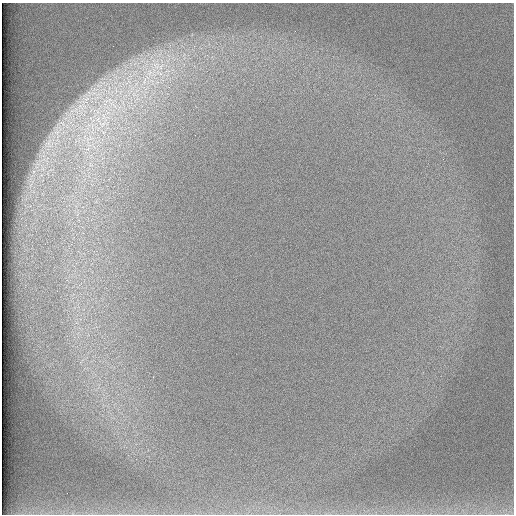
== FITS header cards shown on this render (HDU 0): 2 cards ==
NAXIS1  =                  512 /
NAXIS2  =                  512 /

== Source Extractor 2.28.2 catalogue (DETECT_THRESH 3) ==
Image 512 x 512 px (HDU 0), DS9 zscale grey, 1 PNG px = 1 image px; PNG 516 x 516 px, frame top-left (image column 1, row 512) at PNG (2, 3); no overlay
Background 97.3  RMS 2.8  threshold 8.51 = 3 sigma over >= 5 px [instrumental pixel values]
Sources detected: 9; all 9 listed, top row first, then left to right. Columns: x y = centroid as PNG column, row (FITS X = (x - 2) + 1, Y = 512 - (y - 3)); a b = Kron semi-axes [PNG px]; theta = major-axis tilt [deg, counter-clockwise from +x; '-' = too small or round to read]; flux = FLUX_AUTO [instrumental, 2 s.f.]
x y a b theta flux
156 66 15 12 -40 3600
149 73 14 9 89 2700
144 81 13 6 78 1500
87 99 10 5 23 1000
111 103 8 4 -19 820
62 123 8 6 -32 800
102 124 12 7 -2 1500
49 143 17 8 87 1900
73 513 9 6 42 790
At the frame edge (FLAGS 8, measured only in part): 1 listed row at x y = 73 513